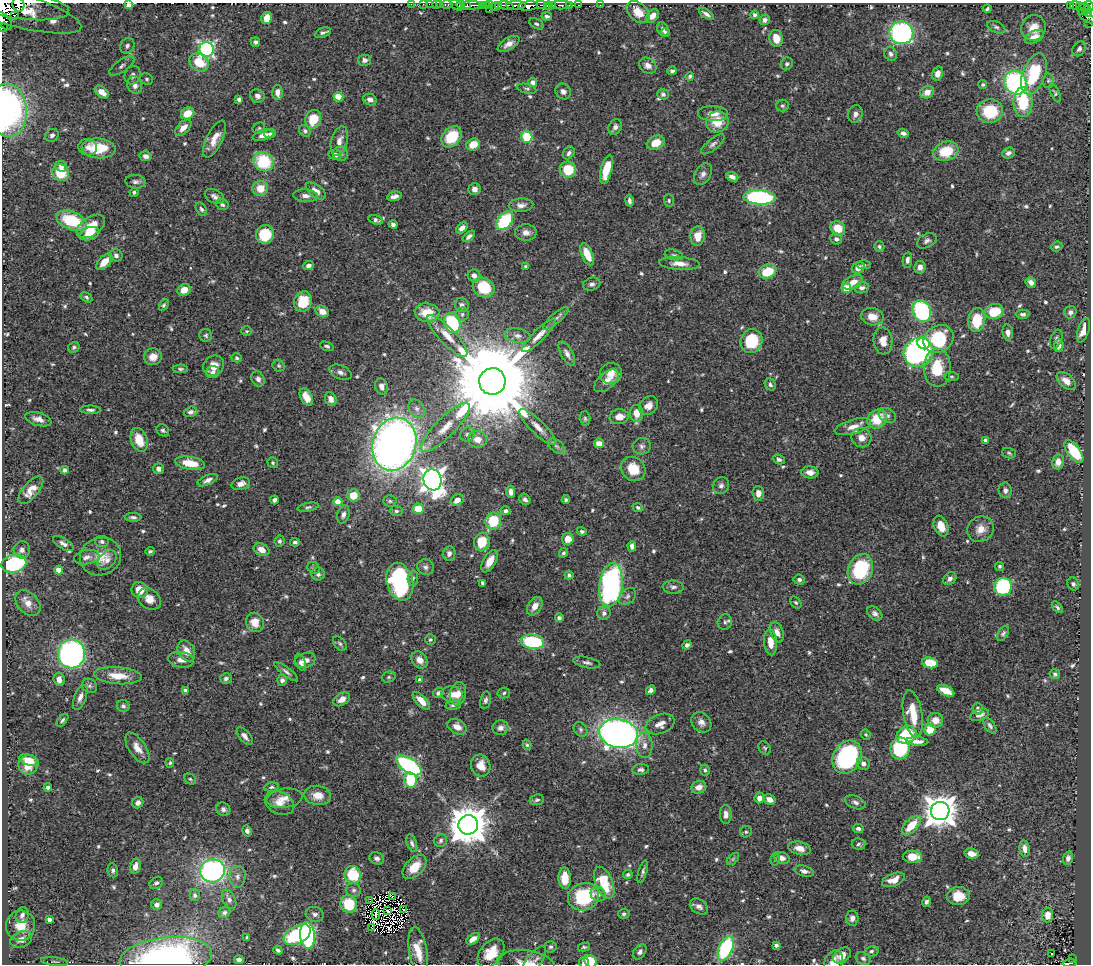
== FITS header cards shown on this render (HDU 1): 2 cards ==
NAXIS1  =                 1089
NAXIS2  =                  962

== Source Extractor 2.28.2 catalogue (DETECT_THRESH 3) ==
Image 1089 x 962 px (HDU 1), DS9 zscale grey, 1 PNG px = 1 image px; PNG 1093 x 966 px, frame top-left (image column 1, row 962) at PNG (2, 3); each listed source drawn as its Kron ellipse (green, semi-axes under 4 px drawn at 4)
Background 0.64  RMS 0.015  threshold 0.0461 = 3 sigma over >= 5 px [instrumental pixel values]
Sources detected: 666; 8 with non-positive FLUX_AUTO (blend fragments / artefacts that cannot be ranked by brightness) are neither listed nor drawn; of the other 658, the 500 brightest by FLUX_AUTO listed and drawn (158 fainter detections omitted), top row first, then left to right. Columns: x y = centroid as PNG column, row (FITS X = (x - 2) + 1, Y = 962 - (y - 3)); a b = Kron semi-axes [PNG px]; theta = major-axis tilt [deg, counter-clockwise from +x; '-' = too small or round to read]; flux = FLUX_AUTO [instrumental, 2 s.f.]
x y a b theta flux
18 4 7 6 - 250
411 4 2 2 - 7.3
423 4 2 2 - 7.8
429 4 2 2 - 6.5
436 4 2 2 - 4.7
490 4 2 2 - 6.6
128 5 4 3 - 2.1
440 5 3 2 - 6
447 5 6 3 0 38
456 5 7 4 -32 220
461 5 4 4 - 160
472 5 11 3 -1 430
483 5 3 2 - 13
486 5 3 3 - 40
499 5 3 2 - 46
506 5 7 4 -19 150
516 5 10 3 0 100
541 5 5 3 - 27
552 5 3 2 - 79
561 5 11 3 0 92
569 5 3 2 - 51
579 5 3 2 - 8
600 5 2 2 - 5.7
1075 5 5 3 - 32
23 6 46 13 -7 230
467 6 4 3 - 120
494 6 3 2 - 24
528 6 10 4 6 600
548 6 4 3 - 170
1071 6 4 3 - 47
1084 6 4 3 - 38
1089 6 5 3 - 120
9 8 74 17 -16 20
1081 8 6 3 -64 34
987 9 4 3 - 1.7
489 10 2 2 - 3.3
1086 10 4 3 - 19
638 12 13 9 -44 15
706 14 8 4 -35 3.5
1088 14 3 3 - 22
14 15 3 3 - 23
754 15 4 4 - 2.2
547 16 5 4 - 2.7
653 16 7 5 53 7.7
1087 17 10 4 -35 59
267 18 6 5 - 14
765 20 5 5 - 3.5
3 21 11 6 -46 79
1089 23 3 2 - 3.8
536 24 8 5 -29 2.1
996 27 9 5 -22 3
3 28 4 3 - 15
1033 28 13 12 - 12
663 29 7 5 -63 3.2
665 32 4 4 - 1.9
323 33 8 4 24 2.7
901 33 12 11 - 210
1034 37 10 5 27 8.5
776 38 8 6 -79 14
255 42 5 4 - 2.8
509 44 12 6 31 6.4
127 46 8 6 55 3.5
207 49 7 7 - 260
1079 49 8 6 56 3
891 54 7 6 - 3.5
365 60 6 5 - 3.6
199 63 10 8 -37 24
787 64 6 5 - 2.4
122 66 14 6 34 4.7
648 66 9 7 -36 6.5
672 71 5 4 - 2.2
938 74 7 5 75 6.8
1034 74 21 11 70 52
133 75 9 8 - 5.4
690 76 4 3 - 1.8
147 79 6 5 - 2
1048 81 7 5 88 1.9
533 83 4 4 - 9.1
1015 83 12 11 - 160
135 85 9 7 -70 6.6
983 85 4 4 - 1.8
527 89 10 4 -14 2.4
563 91 8 7 - 4.9
102 92 8 5 -38 9.7
277 92 7 5 89 5.4
927 92 7 6 - 10
1055 93 10 4 -65 1.9
663 94 5 5 - 2.9
257 96 7 6 - 4.4
338 97 5 4 - 35
239 99 4 4 - 2.9
370 100 7 5 -28 5.1
1023 102 15 9 89 46
782 106 6 6 - 2
8 110 27 19 -86 190
990 111 13 11 3 47
188 113 7 5 32 15
713 114 15 7 -2 10
855 114 8 7 - 5.4
313 119 9 7 69 28
717 122 11 10 - 22
615 127 8 6 65 3.9
183 128 10 5 44 8.4
259 128 6 5 - 1.8
305 131 6 5 - 2.5
903 133 6 4 -18 3.3
270 134 5 4 - 2
52 135 7 6 - 3.3
263 135 11 5 15 5.7
451 137 12 9 47 38
527 137 6 5 - 39
215 139 20 8 63 12
339 141 15 8 76 9.1
656 143 9 6 23 16
713 144 14 5 39 3.9
473 145 7 5 33 15
88 147 9 8 - 5.2
99 148 17 10 -4 31
946 151 13 9 19 34
569 153 7 5 51 3.2
1008 153 6 5 - 3.9
341 154 7 7 - 3.8
335 155 6 5 - 4
146 156 6 5 - 4.6
263 161 10 9 - 58
61 166 6 5 - 4.5
606 169 15 5 75 27
568 170 8 7 - 35
61 173 8 8 - 33
703 174 12 7 59 4.8
732 177 6 4 -19 4.3
135 182 10 6 -6 3.7
260 188 8 7 - 15
475 189 6 6 - 5.2
316 191 11 6 -37 8.2
134 192 4 4 - 1.8
214 196 10 6 -26 4.4
306 196 12 6 -6 5.4
394 196 8 4 11 4.6
760 197 16 7 -4 180
669 200 6 5 - 1.7
629 201 6 3 -79 2.9
222 205 6 5 - 2.3
521 205 12 7 2 5.7
201 209 7 5 -57 2.7
376 220 7 4 -16 2.6
71 221 16 9 -21 50
505 221 10 7 51 72
393 224 4 4 - 3.5
91 226 16 9 35 22
462 228 7 4 40 5.5
838 228 8 7 - 19
526 232 10 8 0 6
90 234 10 6 17 13
265 234 9 9 - 39
469 236 7 4 41 3.6
698 236 10 7 86 13
836 239 6 5 - 2.8
927 241 10 6 29 3.8
879 247 5 5 - 1.9
1057 247 6 4 22 2.1
587 254 12 5 -66 18
116 255 6 6 - 3.4
674 255 9 5 -14 2.6
907 260 8 4 82 3.5
104 262 10 5 46 13
679 263 20 6 -4 9.4
864 265 7 4 2 2.4
309 266 5 4 - 3.9
526 266 4 4 - 2.4
920 267 6 5 - 6.3
858 268 6 5 - 6.6
768 271 9 6 24 32
474 276 6 6 - 5.8
853 282 11 6 26 11
1031 282 6 4 -47 4.3
592 284 9 6 18 3.3
484 288 11 9 -27 43
846 288 5 4 - 28
862 288 7 5 10 3.8
184 290 7 5 29 11
86 297 6 4 -32 2.3
303 302 10 8 70 33
164 305 6 4 60 1.9
462 305 7 7 - 3.7
322 311 7 5 -29 8.4
922 311 11 9 -68 110
994 311 9 7 15 33
1070 312 6 6 - 3.6
427 313 12 9 -11 24
462 314 7 6 - 3.4
1023 314 7 4 -2 2.9
872 317 11 8 -11 13
556 319 16 5 42 3.9
977 320 12 8 80 33
452 323 10 8 -70 83
1083 330 12 5 71 12
247 331 5 5 - 1.7
1008 332 8 5 -83 5.2
206 335 6 6 - 2.2
539 335 23 6 45 10
447 336 27 8 -46 16
518 336 13 7 -9 5.7
939 339 16 13 34 70
1056 339 10 5 69 2.8
751 341 12 11 - 48
883 341 13 9 -84 12
924 343 6 5 - 55
1059 345 6 5 - 5.6
327 346 7 4 -17 2.3
74 347 6 5 - 2
918 352 15 14 - 240
567 354 13 6 -61 5.3
153 357 9 8 - 10
237 358 5 4 - 2
214 366 11 9 41 10
279 366 6 5 - 1.8
937 368 19 13 90 36
180 369 7 4 0 2
213 372 6 6 - 3.3
340 372 12 7 -23 4.9
611 373 11 10 - 11
952 377 7 4 -6 1.8
258 379 8 6 -61 3.8
492 381 13 13 - 29000
606 381 14 8 42 9.1
1066 381 11 6 -41 8.4
770 384 6 5 - 2.4
381 386 8 6 -72 4.6
306 397 9 5 -59 13
331 399 7 5 -66 5.1
648 406 10 8 39 8.8
417 409 10 7 -57 5.1
90 410 10 4 -1 2.7
190 412 7 5 16 3.4
637 413 8 6 -83 14
887 415 9 6 -31 3.5
619 417 9 7 10 9.9
585 418 7 5 -88 2.1
38 419 13 6 -16 6.8
877 419 10 9 - 29
445 427 33 9 45 21
538 427 24 7 -45 11
853 427 19 7 16 10
163 430 7 5 -39 2.4
467 434 7 7 - 3.2
861 438 10 9 - 9.8
478 439 9 8 - 11
139 440 12 8 -69 19
986 441 4 4 - 7.8
599 443 5 5 - 8.2
394 444 27 21 72 980
557 446 10 5 -37 3.6
642 446 9 8 - 3.9
1074 451 13 6 -54 39
1009 453 7 5 -18 1.8
779 459 6 4 -26 2.7
1058 462 7 6 - 8
190 463 15 6 -10 24
273 463 6 5 - 1.8
159 469 5 5 - 3.9
633 469 13 11 -44 23
64 470 4 3 - 2.4
810 472 8 6 -4 6.8
208 480 11 5 23 5.1
432 480 10 9 - 900
241 484 9 6 17 6.2
721 486 9 7 58 3.9
31 490 17 7 49 12
1005 490 8 6 -81 3.7
511 492 6 4 -86 6.4
758 493 7 6 - 6.8
353 495 6 6 - 19
525 499 6 5 - 3.3
274 500 4 4 - 3.8
457 500 7 5 35 8.5
566 500 4 3 - 2
390 501 7 5 -2 2.1
338 502 4 4 - 20
308 507 11 4 11 2.5
638 507 5 4 - 2.2
418 509 5 5 - 24
396 511 7 5 -1 2.3
506 511 5 4 - 3
343 515 9 6 74 4.2
133 517 8 4 -2 2.8
493 521 8 8 - 41
941 526 11 7 -70 13
980 529 14 12 34 11
582 531 5 4 - 2.4
568 539 6 6 - 13
102 541 7 5 -7 3.2
279 541 5 5 - 2.4
295 542 5 4 - 2.4
482 542 9 8 - 27
63 543 11 5 -31 4.1
632 546 5 4 - 4.2
22 550 8 8 - 5.4
261 550 8 6 -25 9.8
150 551 5 3 - 1.9
449 553 7 6 - 4.8
563 553 5 4 - 1.8
100 556 21 18 21 21
87 557 13 7 12 5.6
107 560 11 7 47 5
490 561 12 6 60 11
14 564 12 9 14 120
999 566 5 4 - 1.9
425 567 8 7 - 3.5
314 568 6 5 - 2.2
860 569 16 12 66 74
59 570 4 4 - 13
318 574 6 6 - 2.9
569 575 4 4 - 2.2
413 578 7 5 80 2.4
950 579 7 5 43 4.6
799 580 6 5 - 2.7
400 582 19 13 -75 150
483 583 4 4 - 4.4
1073 584 7 5 -59 2.5
611 585 22 11 82 230
673 587 10 6 -2 4
1003 587 9 8 - 75
140 590 8 7 - 15
627 596 10 7 45 3.4
149 599 12 9 -36 11
796 602 7 5 -48 1.9
28 603 14 10 -47 12
535 606 10 6 57 8.3
1057 607 7 4 -47 1.9
604 613 7 6 - 4.4
875 614 8 6 -40 4.2
559 618 4 4 - 2.3
255 622 10 9 - 13
725 622 8 7 - 2.6
777 632 10 6 -69 6.6
1003 633 8 5 58 2.4
430 640 5 5 - 1.9
533 642 12 7 -7 76
771 642 13 6 -86 15
340 644 8 5 -50 2.4
687 645 5 4 - 3.2
186 651 11 8 -61 11
71 654 14 13 - 320
181 660 13 8 -8 7.3
305 660 11 7 15 6.8
420 660 9 7 -50 8.1
301 662 9 5 -69 3.2
587 663 14 5 -11 3.5
930 663 8 5 -10 24
286 672 14 4 -37 3.5
1055 674 5 5 - 1.9
118 676 24 8 -4 20
389 677 7 5 15 1.9
226 678 6 5 - 3.3
59 679 7 5 -84 6.2
282 680 5 5 - 3
419 680 4 3 - 2
90 686 8 6 -37 2.7
651 690 5 4 - 3.6
185 691 4 4 - 4.6
946 691 9 5 -25 16
438 693 6 4 44 2.6
504 693 6 5 - 2.1
452 694 11 8 -3 9.3
458 694 12 8 77 9.1
80 697 13 6 69 5.6
342 699 9 6 34 7.2
486 700 9 5 77 2.9
421 701 11 5 -46 11
453 705 8 4 12 2.6
123 706 6 6 - 2.6
978 709 6 5 - 4.1
913 714 24 9 -80 26
980 715 10 5 21 4.5
62 720 7 4 51 2.4
935 720 8 7 - 11
701 722 11 9 -47 6.7
660 724 15 9 22 8.7
990 726 9 5 -54 2.7
457 727 10 7 -28 8.5
500 728 8 7 - 5.2
581 729 8 6 -56 2.9
930 730 6 5 - 20
618 733 19 14 -10 580
866 735 5 4 - 1.8
907 735 10 8 26 57
245 736 10 5 -50 4.6
917 741 11 4 -4 5.9
527 745 5 4 - 1.7
644 745 13 8 -89 7.6
137 748 17 8 -56 11
765 748 7 5 -51 1.8
900 748 11 9 82 77
847 757 17 13 60 120
29 760 10 5 -18 12
170 763 5 4 - 1.8
863 763 7 6 - 4
28 765 10 9 - 18
409 765 14 7 -33 150
481 766 11 9 -71 13
641 770 8 5 4 3.4
705 770 5 4 - 2.6
190 779 6 5 - 1.7
410 780 8 6 -79 46
271 787 7 4 7 2.3
699 787 8 6 22 7.9
48 788 4 4 - 3.2
318 795 13 9 -7 12
285 798 18 9 9 9.5
759 798 5 5 - 6.5
770 799 6 5 - 7.7
537 800 7 5 8 2.3
855 802 11 6 -22 3.9
138 803 6 5 - 5
280 803 15 11 -25 9.6
223 809 7 6 - 3.6
940 811 9 9 - 1900
726 814 9 6 -89 5.2
468 825 10 9 - 3300
911 826 12 6 46 25
858 828 5 4 - 2.6
247 831 5 4 - 2.8
746 832 6 5 - 2
441 841 7 6 - 2.5
412 843 9 5 -71 2.8
858 844 7 5 -15 2.3
799 848 11 6 -14 8.7
1025 849 8 5 -82 5.8
971 854 7 5 -11 7.7
912 857 10 6 -2 19
377 858 7 6 - 3.7
782 858 8 5 -20 5.9
1068 858 7 5 76 3.6
733 859 7 4 45 1.8
775 859 6 5 - 1.8
135 866 8 5 77 7.2
414 867 14 8 47 19
113 870 7 5 -79 2.3
212 871 12 11 - 240
804 871 10 5 -16 4.4
643 872 12 3 74 2.7
353 875 9 8 - 42
628 875 5 4 - 2
237 877 11 8 86 4.8
565 878 10 6 -89 20
893 880 12 6 21 12
156 883 7 5 37 2.8
604 883 17 9 -68 34
354 890 7 7 - 2.8
598 894 8 7 - 5.6
195 895 6 5 - 2.8
393 896 3 2 - 1.9
958 896 11 9 2 19
583 897 16 13 21 70
229 899 10 6 -62 4.5
370 901 3 2 - 1.8
926 902 5 4 - 2.9
349 904 9 8 - 36
157 905 5 5 - 3.7
699 906 10 7 -33 4.4
404 909 3 2 - 2.1
388 911 3 2 - 2
224 912 6 5 - 2.5
315 914 9 7 -15 3.8
376 914 5 2 - 2.8
624 914 6 5 - 2.5
22 915 8 6 68 4.2
1048 915 7 5 82 11
852 918 7 6 - 4.7
49 919 4 4 - 4.7
20 926 15 14 - 19
372 927 4 2 - 2.5
297 935 14 9 29 74
307 935 13 7 -85 150
247 937 4 3 - 1.7
21 939 11 8 22 10
473 939 7 4 33 6.9
776 945 4 4 - 2.8
551 947 6 5 - 2.5
584 947 6 4 13 1.7
726 948 13 7 66 110
278 950 5 3 - 2.2
418 951 24 9 -81 18
871 951 7 5 12 2.4
640 952 8 6 54 3.4
491 953 16 11 52 22
1051 954 3 3 - 2.4
842 955 10 6 36 9.5
166 958 46 20 6 240
863 958 8 6 -26 2.8
1072 958 3 2 - 5.6
239 960 5 4 - 3.8
591 961 7 5 -41 37
54 962 13 3 -6 2.1
833 962 12 8 62 8.1
532 963 21 7 55 6.3
584 963 5 5 - 3.2
1070 963 7 3 5 62
526 964 29 13 -7 14
At the frame edge (FLAGS 8, measured only in part): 22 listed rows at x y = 18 4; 411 4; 423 4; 429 4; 436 4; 128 5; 440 5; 447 5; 461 5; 1089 6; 3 21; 1089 23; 3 28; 8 110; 297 935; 166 958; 591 961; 833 962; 532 963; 584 963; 1070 963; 526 964
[158 fainter detections neither listed nor drawn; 8 non-positive-flux detections neither listed nor drawn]